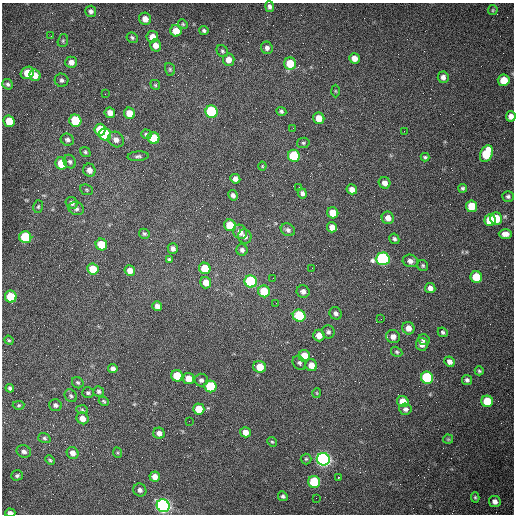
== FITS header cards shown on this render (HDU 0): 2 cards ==
NAXIS1  =                  512 /fastest changing axis
NAXIS2  =                  512 /next to fastest changing axis

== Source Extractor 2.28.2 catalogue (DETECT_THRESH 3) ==
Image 512 x 512 px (HDU 0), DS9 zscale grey, 1 PNG px = 1 image px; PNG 516 x 516 px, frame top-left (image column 1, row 512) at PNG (2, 3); each listed source drawn as its Kron ellipse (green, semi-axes under 4 px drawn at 4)
Background 1500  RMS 23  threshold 68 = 3 sigma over >= 5 px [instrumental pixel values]
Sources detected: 164; all 164 listed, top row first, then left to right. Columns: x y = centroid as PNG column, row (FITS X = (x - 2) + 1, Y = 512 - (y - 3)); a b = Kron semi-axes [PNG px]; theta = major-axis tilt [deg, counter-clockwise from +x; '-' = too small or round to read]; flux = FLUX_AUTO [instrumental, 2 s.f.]
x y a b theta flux
270 6 5 4 - 4000
493 10 5 4 - 1900
91 11 5 5 - 4900
145 19 6 6 - 11000
183 24 5 4 - 1900
176 31 6 5 - 22000
204 31 4 4 - 2700
51 36 3 2 - 1500
152 37 6 5 - 14000
132 38 6 5 - 2800
63 41 6 5 - 2500
155 45 6 5 - 10000
267 48 6 5 - 5600
222 51 6 5 - 2700
354 58 5 5 - 12000
229 60 6 6 - 13000
71 62 6 5 - 8600
290 64 6 6 - 40000
170 69 6 5 - 2800
27 73 7 6 - 35000
35 75 6 5 - 14000
443 77 6 5 - 6600
61 80 7 6 - 3800
504 80 6 5 - 33000
8 84 5 5 - 2800
155 85 5 4 - 2000
335 91 6 4 -88 1800
105 94 2 2 - 830
281 111 5 4 - 3000
212 112 6 6 - 150000
110 113 5 5 - 11000
129 113 6 5 - 23000
511 116 5 5 - 8300
319 118 6 5 - 20000
9 121 6 5 - 32000
75 121 6 6 - 66000
293 128 2 2 - 820
100 130 6 5 - 45000
404 131 2 2 - 690
105 134 6 6 - 110000
146 134 5 4 - 2700
153 138 6 5 - 50000
116 139 8 7 - 8100
67 140 7 6 - 4600
303 143 6 5 - 2700
85 152 5 4 - 2600
486 154 9 6 67 69000
138 156 10 4 3 3700
294 156 6 6 - 110000
425 157 4 4 - 2300
70 162 7 6 - 3900
61 163 6 5 - 33000
262 166 4 4 - 1500
89 170 6 6 - 9400
235 179 5 4 - 7900
385 183 6 5 - 9000
299 187 3 2 - 1100
463 188 4 4 - 2900
352 189 5 5 - 11000
86 190 7 5 -23 2200
302 193 5 4 - 5100
233 195 5 4 - 4800
508 196 6 5 - 3300
72 203 6 5 - 5800
471 206 6 5 - 39000
38 207 6 5 - 2300
76 209 8 6 -19 4600
333 213 5 5 - 25000
388 218 6 6 - 11000
496 219 6 6 - 50000
490 220 6 5 - 42000
230 225 6 5 - 43000
332 227 5 5 - 11000
288 230 7 6 - 4800
240 232 7 6 - 12000
144 234 5 5 - 2500
505 234 7 4 1 8700
245 236 7 6 - 6000
25 237 6 6 - 100000
394 239 5 5 - 3500
101 245 6 5 - 37000
173 248 5 5 - 5100
242 250 6 5 - 4600
169 259 4 4 - 2000
383 259 7 6 - 280000
410 261 7 6 - 6900
423 266 6 5 - 2600
205 268 6 5 - 40000
312 268 2 2 - 780
93 269 6 5 - 31000
130 271 5 5 - 11000
476 277 6 5 - 43000
273 278 2 2 - 700
251 281 6 6 - 200000
206 283 6 5 - 15000
430 288 5 5 - 8300
264 291 6 5 - 49000
303 291 6 6 - 6600
11 297 6 6 - 55000
276 303 3 2 - 1100
157 306 5 4 - 7600
336 313 6 6 - 4900
299 316 6 6 - 110000
381 319 2 2 - 910
408 328 6 6 - 11000
328 332 6 6 - 3700
443 332 5 4 - 2700
319 335 6 5 - 15000
393 337 7 6 - 8700
9 340 5 4 - 1900
424 340 6 5 - 4500
422 344 6 5 - 8000
397 352 6 4 -31 2300
304 356 6 5 - 26000
449 362 5 4 - 7100
299 363 7 6 - 3700
311 365 6 5 - 16000
260 367 6 6 - 23000
113 369 5 4 - 6000
479 371 4 4 - 2200
177 376 6 5 - 50000
188 378 5 5 - 17000
427 378 6 6 - 170000
201 380 6 6 - 4700
467 380 5 5 - 3800
78 383 6 5 - 2700
210 386 6 6 - 99000
10 388 4 4 - 3200
99 391 5 5 - 3200
88 393 6 5 - 2800
317 393 5 3 - 1300
71 396 7 5 -47 3000
104 401 5 4 - 2100
487 401 6 5 - 48000
403 402 6 5 - 21000
19 405 6 4 3 2000
55 405 6 6 - 4200
199 409 5 5 - 28000
405 409 6 6 - 4600
82 410 6 4 -3 2200
82 418 6 5 - 13000
189 421 2 2 - 590
245 432 5 5 - 13000
159 433 6 5 - 8300
44 438 6 5 - 2800
448 439 5 5 - 1800
272 442 5 4 - 1800
24 451 7 6 - 5400
73 453 6 5 - 8600
118 453 5 3 - 1600
306 459 5 5 - 2500
323 459 6 6 - 720000
50 460 5 4 - 2000
17 475 6 5 - 3200
155 477 5 5 - 13000
338 478 3 2 - 4500
314 482 6 6 - 92000
140 490 7 6 - 5100
283 496 5 4 - 3100
475 497 5 4 - 2200
316 498 2 2 - 3500
495 501 6 5 - 8700
163 506 6 6 - 590000
10 513 5 3 - 6700
At the frame edge (FLAGS 8, measured only in part): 2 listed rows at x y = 511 116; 10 513